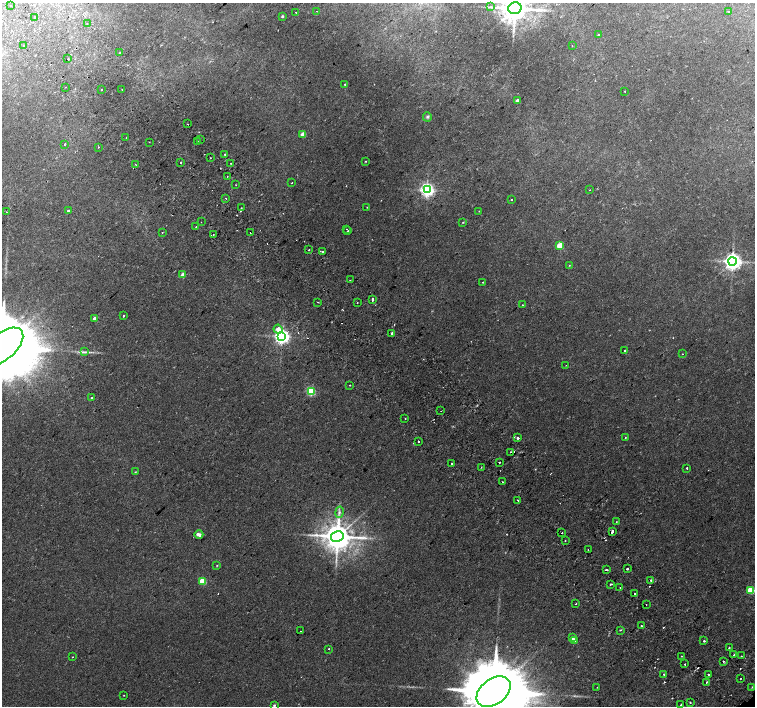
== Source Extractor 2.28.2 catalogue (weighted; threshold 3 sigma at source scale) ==
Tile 11 of 4 x 4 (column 3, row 3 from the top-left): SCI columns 3055-4559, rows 1605-3011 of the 6115 x 6087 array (HDU 1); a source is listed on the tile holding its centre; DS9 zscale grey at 2 x 2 block average (1 PNG px = mean of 2 x 2 image px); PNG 757 x 708 px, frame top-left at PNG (2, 3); each listed source drawn as its Kron ellipse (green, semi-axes under 4 px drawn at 4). Shown black and unused: <1% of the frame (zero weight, under 2 of 3 exposures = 3% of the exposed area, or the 3 px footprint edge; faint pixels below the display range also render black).
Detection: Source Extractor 2.28.2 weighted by HDU 2 'WHT'; one run over the whole footprint, this tile lists its part. Background 0.0423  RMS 0.0045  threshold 0.02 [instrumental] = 3 sigma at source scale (4.5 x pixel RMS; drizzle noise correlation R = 1.50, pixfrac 1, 0.0396/0.0396 arcsec/px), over >= 5 px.
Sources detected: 150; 1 inside a brighter object's white glare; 12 cosmic-ray / hot-pixel residue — neither listed nor drawn; the other 137 listed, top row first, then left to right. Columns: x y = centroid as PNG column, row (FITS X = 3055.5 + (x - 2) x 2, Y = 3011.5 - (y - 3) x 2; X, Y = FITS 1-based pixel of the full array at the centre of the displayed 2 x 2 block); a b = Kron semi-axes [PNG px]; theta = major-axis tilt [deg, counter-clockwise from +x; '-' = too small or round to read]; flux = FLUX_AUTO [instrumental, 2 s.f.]
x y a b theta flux
10 5 2 2 - 5.9
490 7 4 3 - 1.4
515 8 6 6 - 1700
317 11 2 2 - 0.7
296 12 2 2 - 0.66
728 12 2 2 - 0.79
282 16 2 2 - 1.5
35 17 2 2 - 2.2
87 23 2 2 - 1.2
598 35 3 2 - 0.77
24 45 2 2 - 3.9
572 46 2 2 - 0.74
120 53 2 2 - 2.3
68 59 2 2 - 2.1
345 84 2 2 - 0.76
65 87 2 2 - 0.4
122 89 2 2 - 0.47
102 90 2 2 - 0.62
625 91 2 2 - 0.51
517 100 2 2 - 3.8
427 117 5 4 - 1.9
187 124 2 2 - 2.7
303 134 3 2 - 14
126 137 2 2 - 0.46
200 140 2 2 - 1.4
149 142 2 2 - 0.43
198 142 2 2 - 0.95
64 145 3 2 - 0.56
98 147 2 2 - 0.67
225 154 2 2 - 0.66
210 158 2 2 - 0.75
365 161 2 2 - 0.48
181 162 2 2 - 7.7
231 163 2 2 - 0.37
135 164 2 2 - 0.37
227 176 2 2 - 0.37
292 183 2 2 - 0.37
236 185 2 2 - 0.55
427 190 4 4 - 290
590 190 2 2 - 0.35
226 198 2 2 - 0.98
511 199 2 2 - 1
367 207 2 2 - 1
241 208 2 2 - 2
68 211 2 2 - 2.2
479 211 2 2 - 0.46
6 212 2 2 - 0.43
201 222 2 2 - 1.1
463 222 2 2 - 0.54
196 227 2 2 - 1.3
346 229 2 2 - 2
348 231 2 2 - 1.9
162 232 2 2 - 0.44
250 233 2 2 - 3.3
213 234 2 2 - 0.4
560 246 3 3 - 28
309 250 2 2 - 2.3
323 252 2 2 - 1.7
732 261 4 4 - 520
569 265 2 2 - 0.4
183 275 2 2 - 11
350 280 3 2 - 0.52
483 282 3 2 - 0.52
373 299 2 2 - 5.9
318 302 2 2 - 1.5
357 303 2 2 - 0.91
522 305 2 2 - 1.4
123 316 2 2 - 4
94 318 3 2 - 3.3
278 329 4 4 - 8.3
392 333 2 2 - 2.9
282 336 4 4 - 340
2 347 25 13 40 19000
625 351 2 2 - 1.8
85 352 4 3 - 1.5
683 354 2 2 - 0.66
566 365 2 2 - 0.34
350 385 2 2 - 0.69
311 391 3 3 - 73
92 398 2 2 - 0.88
441 411 2 2 - 1
405 419 2 2 - 1.2
625 437 2 2 - 1
517 438 2 2 - 13
418 441 2 2 - 1.3
510 452 2 2 - 1.7
500 462 2 2 - 1.5
452 463 2 2 - 1.5
481 467 2 2 - 1.4
687 468 2 2 - 5.9
135 472 2 2 - 0.48
502 482 2 2 - 0.47
518 500 2 2 - 2.1
339 512 6 3 78 2
616 522 2 2 - 0.52
612 531 4 2 - 7.7
562 533 2 2 - 2.1
199 535 4 2 - 5.7
337 536 6 5 - 1600
565 541 2 2 - 1.3
588 550 2 2 - 0.49
217 565 3 2 - 0.49
627 569 2 2 - 5.4
606 570 3 2 - 0.81
651 580 2 2 - 2.7
202 581 3 3 - 31
611 584 2 2 - 2.7
620 587 2 2 - 0.81
751 590 3 3 - 41
635 594 2 2 - 4.2
576 604 2 2 - 1.6
646 604 2 2 - 0.38
641 625 2 2 - 7.9
620 630 2 2 - 0.82
300 631 2 2 - 1.1
572 638 3 3 - 3.6
574 641 3 2 - 11
704 641 2 2 - 1.7
729 647 2 2 - 1.5
329 649 2 2 - 3.2
734 655 2 2 - 3.9
681 656 2 2 - 0.37
741 656 2 2 - 0.73
72 657 2 2 - 1.3
723 661 2 2 - 2.3
685 664 2 2 - 1.9
664 674 2 2 - 1.2
709 674 2 2 - 12
740 679 2 2 - 0.56
706 682 2 2 - 0.76
597 687 2 2 - 0.27
752 687 2 2 - 0.64
494 692 19 12 37 13000
124 695 2 2 - 0.36
690 703 2 2 - 1.5
274 705 2 2 - 1.2
681 705 2 2 - 2.5
Overlapping masked pixels (flux is a lower limit): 2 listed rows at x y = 651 580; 635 594
Isophote crosses this tile's border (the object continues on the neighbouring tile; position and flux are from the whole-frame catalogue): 3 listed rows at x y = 515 8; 2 347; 494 692
Diffuse or blended objects may show on this block-average render without a row.